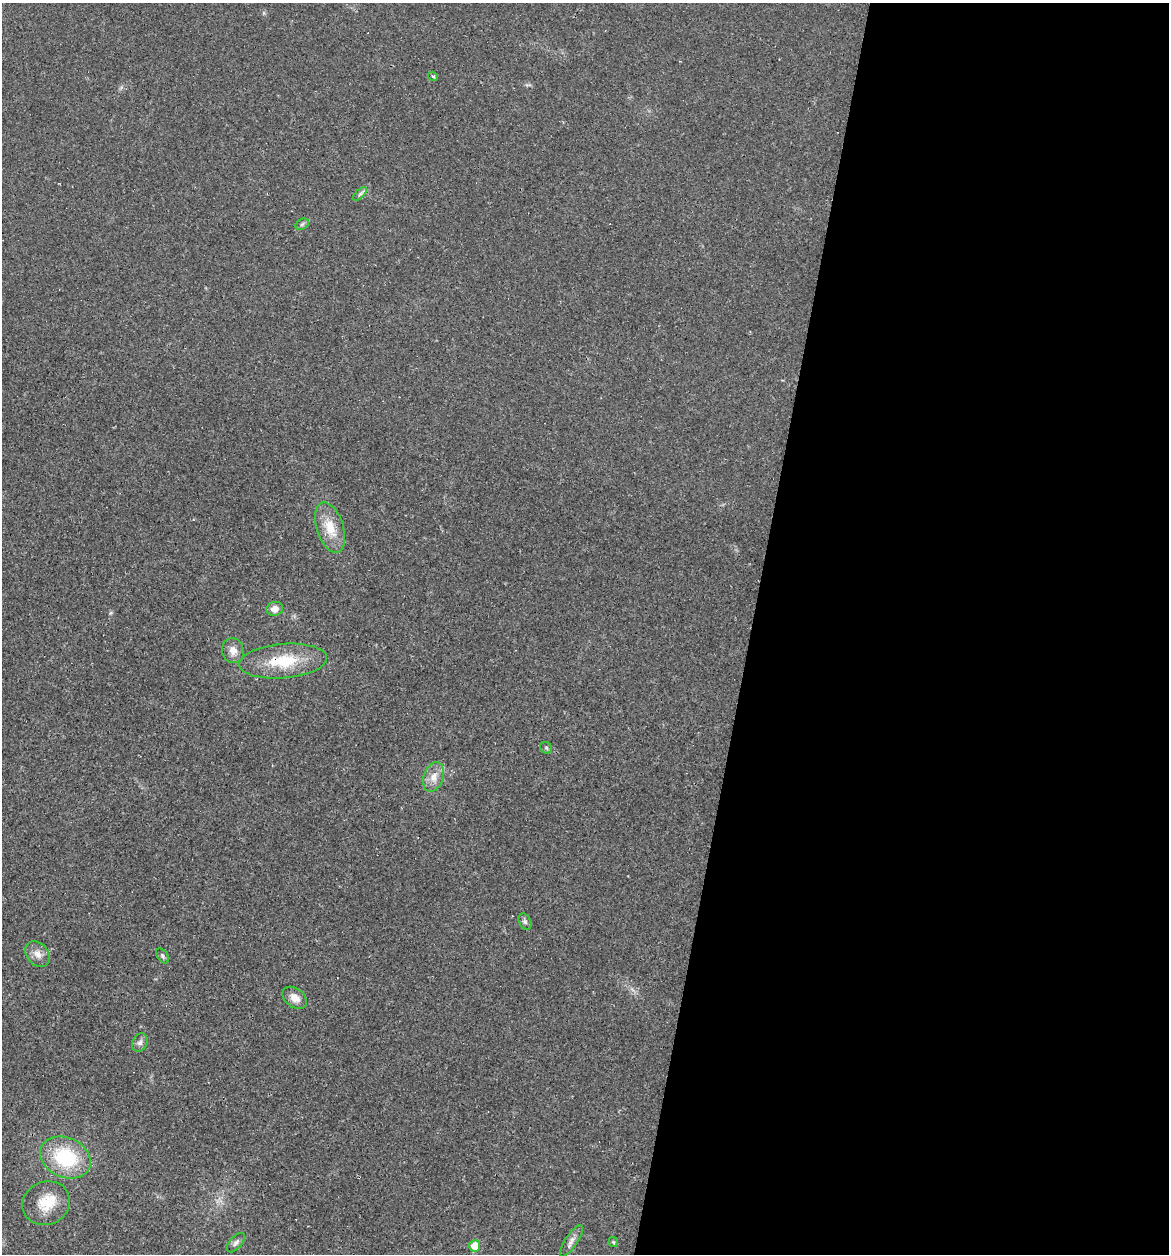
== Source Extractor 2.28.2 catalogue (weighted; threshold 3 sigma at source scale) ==
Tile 12 of 4 x 4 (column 4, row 3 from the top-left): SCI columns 3778-4944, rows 1324-2575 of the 5079 x 5086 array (HDU 1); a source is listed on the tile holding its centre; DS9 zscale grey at full resolution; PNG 1171 x 1256 px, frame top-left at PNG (2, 3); each listed source drawn as its Kron ellipse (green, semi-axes under 4 px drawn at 4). Shown black and unused: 36% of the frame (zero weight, under 2 of 3 exposures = <1% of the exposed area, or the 3 px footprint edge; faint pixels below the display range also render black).
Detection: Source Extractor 2.28.2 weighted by HDU 2 'WHT'; one run over the whole footprint, this tile lists its part. Background 0.0227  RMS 0.0044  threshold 0.0197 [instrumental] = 3 sigma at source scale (4.5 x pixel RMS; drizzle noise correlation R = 1.50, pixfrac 1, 0.05/0.05 arcsec/px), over >= 5 px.
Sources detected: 24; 3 cosmic-ray / hot-pixel residue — neither listed nor drawn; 1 inside a brighter listed object's ellipse — not listed separately; the other 20 listed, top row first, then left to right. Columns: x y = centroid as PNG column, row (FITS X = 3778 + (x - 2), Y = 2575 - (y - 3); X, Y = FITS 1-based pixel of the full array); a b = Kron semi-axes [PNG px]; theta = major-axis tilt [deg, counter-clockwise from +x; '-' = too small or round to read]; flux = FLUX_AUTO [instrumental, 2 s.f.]
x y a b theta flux
433 76 5 3 - 0.61
360 194 9 3 45 0.91
302 224 7 5 31 0.86
330 528 26 13 -72 9.7
275 609 8 7 - 3.4
233 651 12 11 - 3.8
283 661 44 17 5 19
546 748 6 5 - 0.82
433 777 15 10 70 4.5
525 922 9 5 -63 1.1
38 954 14 10 -50 3.5
162 956 8 5 -54 1.1
295 998 13 9 -36 4
140 1042 9 7 64 1.8
65 1157 26 20 -24 30
46 1203 24 21 25 12
571 1241 18 6 56 2.5
613 1242 5 4 - 0.55
236 1243 12 6 48 1.5
475 1246 6 5 - 8.6
Overlapping masked pixels (flux is a lower limit): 1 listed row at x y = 283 661